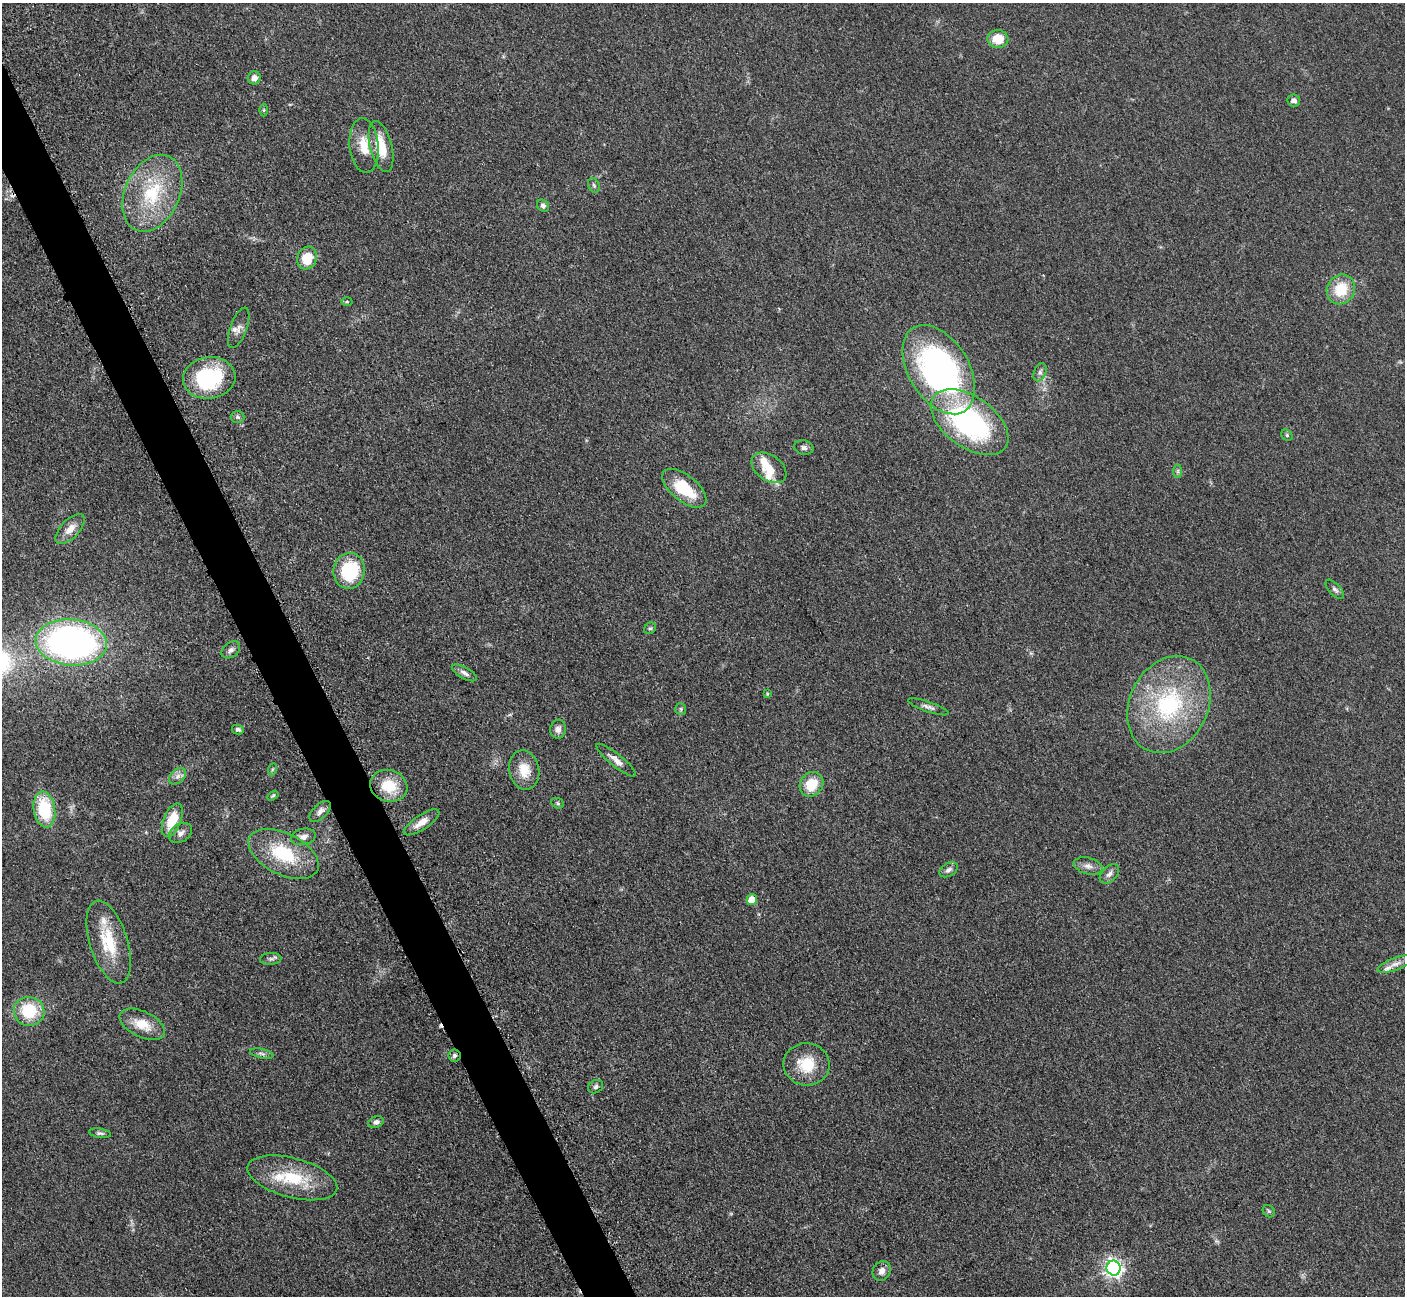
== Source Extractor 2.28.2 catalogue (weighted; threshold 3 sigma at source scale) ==
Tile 11 of 4 x 4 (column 3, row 3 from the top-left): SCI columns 2827-4229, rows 1591-2884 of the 5699 x 5661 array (HDU 1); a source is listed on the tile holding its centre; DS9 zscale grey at full resolution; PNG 1407 x 1298 px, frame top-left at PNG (2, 3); each listed source drawn as its Kron ellipse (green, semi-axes under 4 px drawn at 4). Shown black and unused: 3% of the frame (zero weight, under 3 of 5 exposures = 4% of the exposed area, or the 3 px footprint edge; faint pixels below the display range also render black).
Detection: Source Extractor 2.28.2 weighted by HDU 2 'WHT'; one run over the whole footprint, this tile lists its part. Background 0.0521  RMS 0.0055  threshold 0.0248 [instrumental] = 3 sigma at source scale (4.5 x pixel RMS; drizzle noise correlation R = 1.50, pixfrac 1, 0.05/0.05 arcsec/px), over >= 5 px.
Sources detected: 75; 1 cosmic-ray / hot-pixel residue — neither listed nor drawn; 4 inside a brighter listed object's ellipse — not listed separately; the other 70 listed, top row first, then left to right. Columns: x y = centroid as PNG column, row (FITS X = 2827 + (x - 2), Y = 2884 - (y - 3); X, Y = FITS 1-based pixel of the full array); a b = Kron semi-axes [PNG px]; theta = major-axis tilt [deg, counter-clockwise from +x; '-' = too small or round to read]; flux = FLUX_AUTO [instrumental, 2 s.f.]
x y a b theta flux
998 39 10 9 - 11
254 78 6 6 - 3.4
1294 100 6 6 - 2.3
264 110 6 4 -90 0.75
364 146 27 14 -84 12
381 147 26 11 -76 15
594 185 7 5 -68 1.2
152 193 40 27 65 39
543 206 7 5 -43 1.5
307 258 11 9 72 13
1341 289 15 13 59 16
347 302 5 3 - 0.62
239 328 21 8 70 3.9
939 370 49 30 -59 160
1040 372 9 6 70 2
209 378 26 20 8 50
237 417 7 5 -3 1.2
970 422 44 25 -36 100
1287 435 6 5 - 0.9
804 447 10 7 -11 1.8
769 468 19 12 -36 9.8
1178 471 7 4 90 1
684 488 26 13 -39 23
70 529 19 9 46 5.9
349 571 18 16 82 32
1335 589 12 5 -47 1.9
650 628 6 5 - 0.99
71 642 36 23 -5 220
231 650 10 7 38 2.1
464 673 14 5 -28 2.2
767 694 4 3 - 0.51
1169 705 50 39 64 72
928 707 21 5 -19 2.4
681 709 6 5 - 0.92
558 729 9 7 81 2.6
238 730 6 5 - 1.6
616 760 25 6 -39 4.1
273 769 6 4 70 0.73
524 770 20 15 -78 10
177 776 10 6 41 2.5
811 784 13 11 52 13
389 786 19 16 -16 15
273 796 6 3 33 0.75
558 803 6 5 - 0.94
44 809 18 10 -81 30
320 811 13 7 44 2.8
172 820 18 8 68 15
421 822 21 7 33 5.9
181 833 12 9 33 3.1
303 837 13 8 14 3.2
283 854 38 21 -26 31
1088 866 15 8 -15 3.4
949 870 10 6 31 2.2
1109 874 11 7 45 2.5
752 900 5 5 - 12
109 942 43 19 -72 24
271 959 11 6 5 1.7
1395 964 18 6 21 3.4
29 1011 15 14 - 24
142 1024 24 13 -26 11
262 1054 12 4 -13 1.6
454 1056 6 6 - 1.4
807 1064 23 21 -7 17
596 1087 8 6 32 1.5
376 1122 8 5 18 2.1
100 1133 11 4 -7 1.4
292 1178 46 19 -15 28
1269 1211 7 5 -44 0.95
1114 1268 7 7 - 240
882 1271 10 8 58 3.3
Overlapping masked pixels (flux is a lower limit): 1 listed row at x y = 454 1056